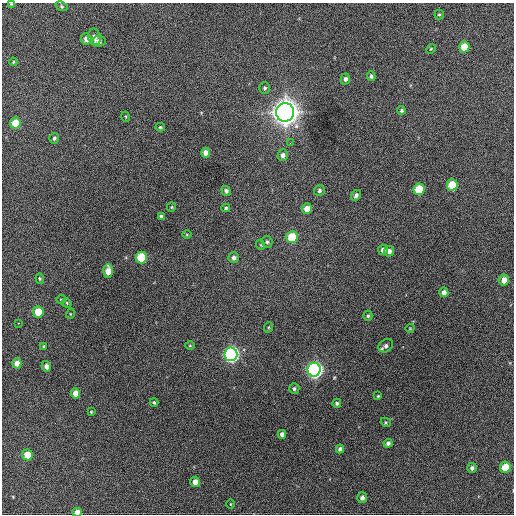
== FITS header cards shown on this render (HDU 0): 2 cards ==
NAXIS1  =                  512 / Axis length
NAXIS2  =                  512 / Axis length

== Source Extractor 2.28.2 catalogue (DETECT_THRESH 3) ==
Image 512 x 512 px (HDU 0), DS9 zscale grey, 1 PNG px = 1 image px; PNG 516 x 516 px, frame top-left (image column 1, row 512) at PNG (2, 3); each listed source drawn as its Kron ellipse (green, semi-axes under 4 px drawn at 4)
Background 819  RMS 22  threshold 65.5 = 3 sigma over >= 5 px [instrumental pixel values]
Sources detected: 74; all 74 listed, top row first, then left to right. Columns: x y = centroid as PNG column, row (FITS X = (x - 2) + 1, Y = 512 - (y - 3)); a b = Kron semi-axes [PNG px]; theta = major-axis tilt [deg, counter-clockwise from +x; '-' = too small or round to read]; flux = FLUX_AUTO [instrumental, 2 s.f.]
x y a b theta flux
11 4 4 3 - 1.4e+03
62 6 6 4 -23 2.1e+03
439 14 5 4 - 2.0e+03
94 37 8 6 -77 7.4e+03
86 39 5 5 - 9.6e+03
99 41 7 5 8 5.8e+03
464 47 5 5 - 2.7e+04
431 49 5 4 - 1.6e+03
13 62 4 4 - 1.5e+03
371 76 5 4 - 2.8e+03
345 79 5 4 - 4.2e+03
265 88 6 5 - 2.9e+03
402 110 4 3 - 2.7e+03
285 112 9 9 - 2.0e+06
126 117 5 3 - 1.3e+03
15 123 5 5 - 2.8e+04
160 127 5 4 - 2.0e+03
54 138 5 5 - 3.2e+03
290 143 3 2 - 2.3e+03
206 153 5 4 - 1.0e+04
283 155 6 5 - 5.9e+03
452 185 6 5 - 3.9e+04
419 189 6 5 - 5.4e+04
319 190 5 5 - 3.5e+03
226 191 5 4 - 3.9e+03
356 195 5 4 - 4.1e+03
171 207 5 4 - 1.7e+03
226 208 4 4 - 1.7e+03
307 209 5 5 - 1.4e+04
161 216 4 4 - 2.7e+03
187 235 5 3 - 1.4e+03
292 237 6 5 - 5.7e+04
267 242 6 5 - 3.1e+03
261 245 5 3 - 1.2e+03
383 250 5 5 - 5.8e+03
389 251 5 5 - 6.0e+03
141 257 6 5 - 6.0e+04
234 258 5 5 - 4.7e+03
108 271 7 5 -90 1.8e+04
40 278 5 4 - 1.8e+03
504 280 5 5 - 1.2e+04
444 292 5 4 - 7.3e+03
61 299 5 3 - 1.2e+03
67 303 5 4 - 1.4e+03
38 312 5 5 - 3.2e+04
70 314 5 3 - 1.2e+03
368 316 5 4 - 2.4e+03
18 323 2 2 - 5.5e+03
269 327 5 3 - 1.6e+03
410 328 4 3 - 1.1e+03
190 345 5 3 - 1.3e+03
44 346 4 4 - 2.2e+03
386 346 8 6 38 5.0e+03
231 354 7 6 - 4.7e+05
17 363 5 4 - 1.0e+04
46 366 5 4 - 5.7e+03
314 370 7 6 - 5.4e+05
294 389 5 5 - 3.1e+03
75 393 5 4 - 1.2e+04
378 396 4 3 - 1.4e+03
154 402 4 3 - 2.2e+03
337 403 4 4 - 2.7e+03
91 412 4 4 - 1.3e+03
386 422 5 4 - 1.6e+03
282 434 4 4 - 6.1e+03
388 443 4 4 - 4.3e+03
340 449 4 4 - 5.1e+03
27 455 5 5 - 2.5e+04
505 467 5 5 - 3.0e+04
472 468 5 5 - 4.3e+03
195 482 5 5 - 1.0e+04
362 498 5 5 - 5.7e+03
231 504 4 3 - 9.8e+02
77 512 5 4 - 1.1e+04
At the frame edge (FLAGS 8, measured only in part): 2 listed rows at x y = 11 4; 77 512